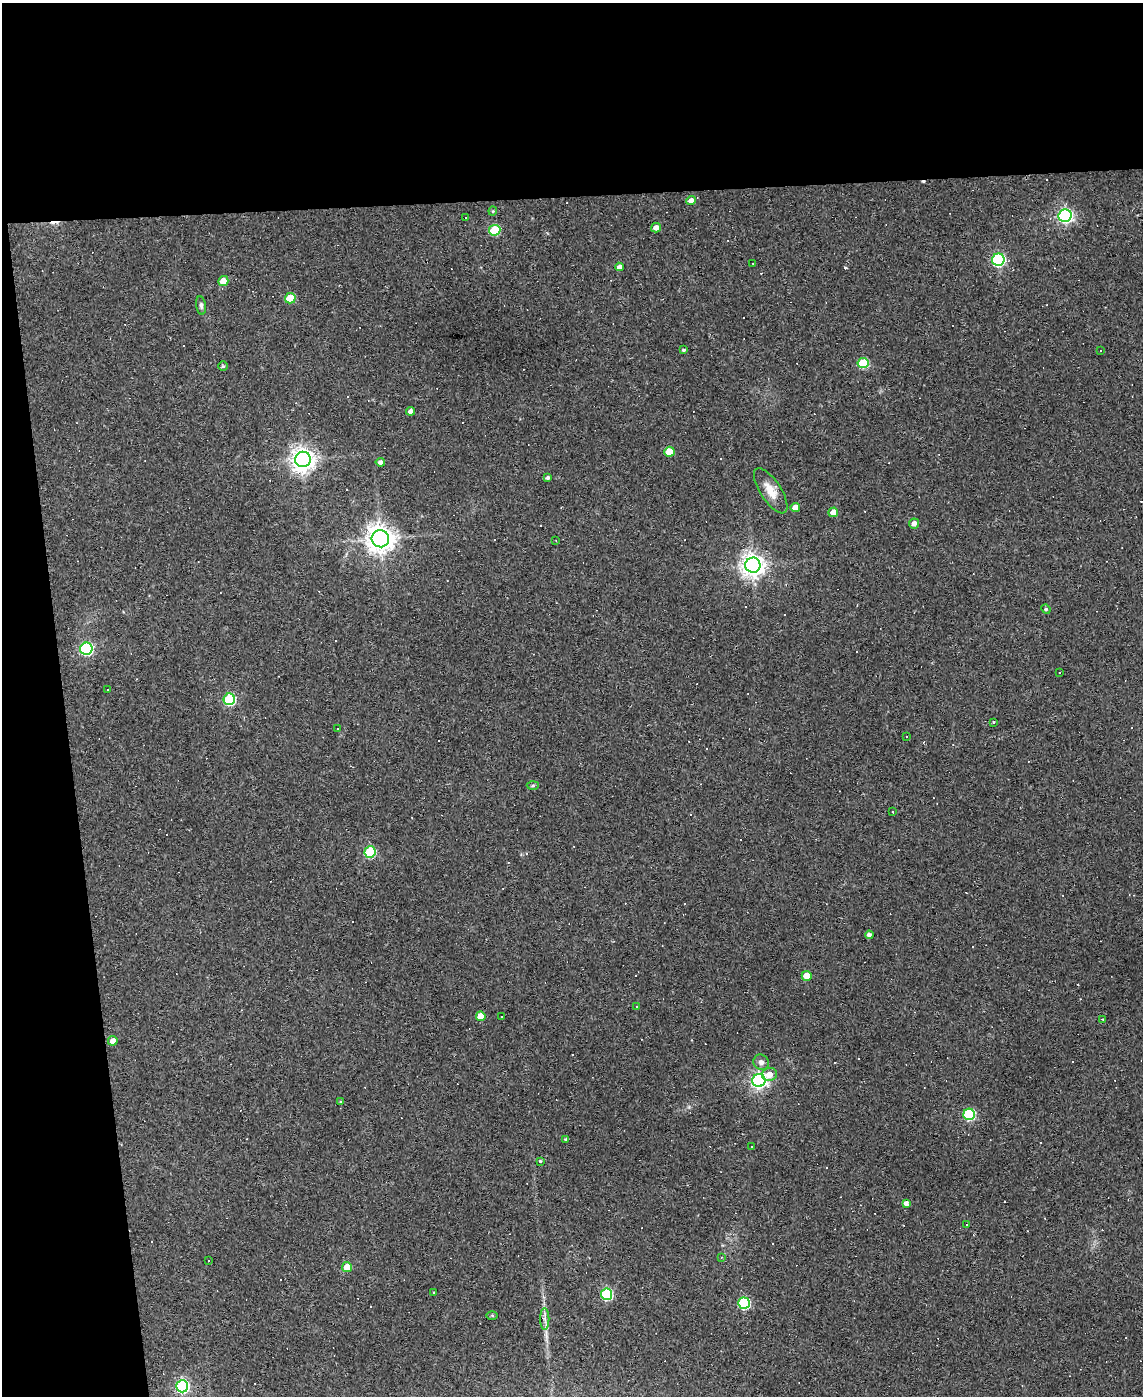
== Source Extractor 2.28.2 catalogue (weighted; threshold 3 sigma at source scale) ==
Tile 1 of 4 x 3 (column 1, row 1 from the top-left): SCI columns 1-1141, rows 3020-4413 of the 4564 x 4539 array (HDU 1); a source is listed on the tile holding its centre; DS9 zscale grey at full resolution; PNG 1145 x 1398 px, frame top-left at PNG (2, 3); each listed source drawn as its Kron ellipse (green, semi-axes under 4 px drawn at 4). Shown black and unused: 19% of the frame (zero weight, under 2 of 3 exposures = <1% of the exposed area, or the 3 px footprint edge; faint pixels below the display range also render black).
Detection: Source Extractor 2.28.2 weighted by HDU 2 'WHT'; one run over the whole footprint, this tile lists its part. Background 0.0835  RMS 0.0074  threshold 0.0335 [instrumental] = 3 sigma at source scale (4.5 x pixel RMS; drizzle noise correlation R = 1.50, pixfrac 1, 0.05/0.05 arcsec/px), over >= 5 px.
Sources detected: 115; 49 cosmic-ray / hot-pixel residue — neither listed nor drawn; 1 inside a brighter listed object's ellipse — not listed separately; the other 65 listed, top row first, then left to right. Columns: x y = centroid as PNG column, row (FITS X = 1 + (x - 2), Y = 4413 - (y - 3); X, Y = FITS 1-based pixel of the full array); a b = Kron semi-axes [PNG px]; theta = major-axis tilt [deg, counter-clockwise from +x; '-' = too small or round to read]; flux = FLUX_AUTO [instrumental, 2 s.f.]
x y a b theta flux
691 201 5 4 - 4.9
493 211 4 4 - 0.77
1065 216 6 6 - 180
466 218 3 3 - 0.57
656 228 5 4 - 4.2
495 230 6 5 - 43
998 260 6 6 - 96
753 263 3 2 - 0.48
619 267 4 4 - 3.1
223 281 5 5 - 12
290 298 5 5 - 23
201 305 9 5 -81 1.9
683 350 4 3 - 0.87
1100 351 3 2 - 0.77
863 363 5 5 - 41
223 366 5 5 - 1.1
410 411 4 4 - 2.7
669 452 5 5 - 14
303 459 8 7 - 600
380 462 4 4 - 2.7
548 478 4 4 - 1.5
771 491 26 10 -56 10
795 507 5 4 - 5.7
833 512 5 4 - 5.6
914 523 5 5 - 3.5
380 539 9 8 - 810
556 541 3 2 - 0.47
753 565 7 7 - 600
1046 609 5 4 - 0.92
86 649 6 6 - 96
1059 672 3 3 - 1.6
107 689 3 2 - 0.56
229 699 6 5 - 67
993 723 3 3 - 3.2
337 729 3 2 - 1.2
907 737 2 2 - 0.68
533 785 6 4 2 1.1
893 812 3 2 - 0.73
370 852 6 5 - 57
869 935 4 4 - 2.6
807 976 5 5 - 10
636 1007 3 3 - 1.5
481 1016 5 5 - 12
502 1016 3 3 - 2.9
1102 1019 3 2 - 0.65
113 1041 5 4 - 5
761 1062 8 7 - 2.9
769 1074 7 6 - 6.5
759 1080 6 6 - 230
341 1102 4 4 - 0.79
969 1114 6 5 - 60
566 1139 3 3 - 1.2
752 1147 3 3 - 13
540 1161 4 4 - 0.88
906 1203 4 4 - 3.4
966 1224 3 3 - 2.7
721 1257 4 3 - 0.63
209 1260 2 2 - 0.55
347 1267 5 5 - 13
434 1293 3 3 - 1
607 1294 6 5 - 71
744 1303 6 5 - 75
492 1316 6 4 -1 0.8
545 1319 11 4 -90 2.6
182 1386 6 6 - 120